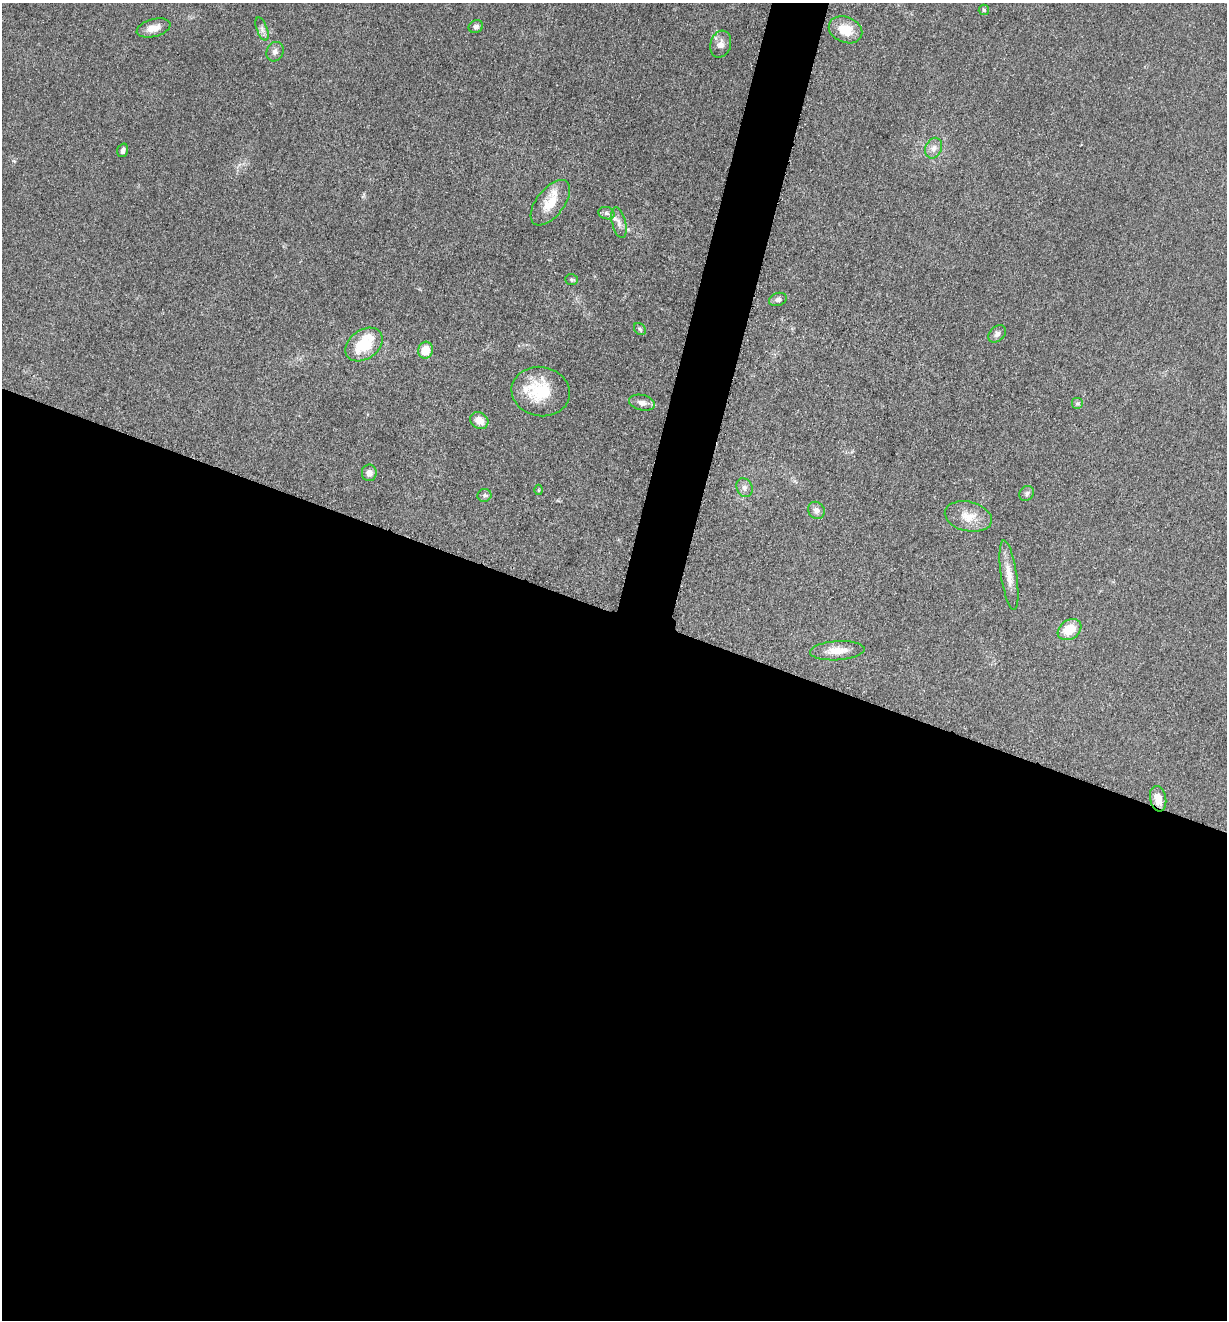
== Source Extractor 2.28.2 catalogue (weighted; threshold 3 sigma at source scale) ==
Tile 14 of 4 x 4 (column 2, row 4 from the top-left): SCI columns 1488-2712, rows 12-1329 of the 5302 x 5291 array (HDU 1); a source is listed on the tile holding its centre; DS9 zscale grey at full resolution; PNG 1229 x 1322 px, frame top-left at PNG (2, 3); each listed source drawn as its Kron ellipse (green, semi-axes under 4 px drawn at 4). Shown black and unused: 56% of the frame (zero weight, under 3 of 5 exposures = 1% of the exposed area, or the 3 px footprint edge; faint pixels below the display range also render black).
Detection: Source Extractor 2.28.2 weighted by HDU 2 'WHT'; one run over the whole footprint, this tile lists its part. Background 0.0509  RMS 0.0058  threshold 0.0263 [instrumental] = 3 sigma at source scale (4.5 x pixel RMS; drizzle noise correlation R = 1.50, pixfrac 1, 0.05/0.05 arcsec/px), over >= 5 px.
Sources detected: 35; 2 inside a brighter listed object's ellipse — not listed separately; the other 33 listed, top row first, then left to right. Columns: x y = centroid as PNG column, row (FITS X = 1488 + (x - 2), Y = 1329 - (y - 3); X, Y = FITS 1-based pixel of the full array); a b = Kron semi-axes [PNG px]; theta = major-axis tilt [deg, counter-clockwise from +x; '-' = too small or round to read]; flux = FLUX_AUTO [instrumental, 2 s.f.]
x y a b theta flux
984 10 5 5 - 0.93
476 27 7 6 - 1.7
153 28 17 8 15 5.6
262 29 12 5 -70 2.3
845 30 17 12 -23 13
721 44 14 10 73 3.9
275 52 10 8 64 2.5
934 148 11 8 66 3.3
123 150 7 5 73 1.8
550 203 26 14 52 13
606 213 8 6 -15 1.6
619 222 16 7 -77 3.5
571 280 6 5 - 0.92
778 299 9 6 19 2
640 329 7 5 -46 1.1
997 334 10 7 43 2.2
364 344 20 14 36 22
426 350 8 7 - 10
541 392 29 24 -10 25
642 403 13 7 -12 3.1
1077 403 6 6 - 1.2
479 420 9 8 - 5.9
369 473 8 7 - 3.2
744 488 10 7 -64 2.4
538 490 5 3 - 0.56
1027 493 8 6 51 1.6
484 495 7 6 - 1.5
816 510 9 8 - 2.7
968 516 24 14 -13 10
1009 575 35 8 -82 8.1
1069 630 13 9 33 12
837 651 27 9 4 8.6
1158 799 13 8 -78 7.1
Overlapping masked pixels (flux is a lower limit): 1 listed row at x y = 1158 799